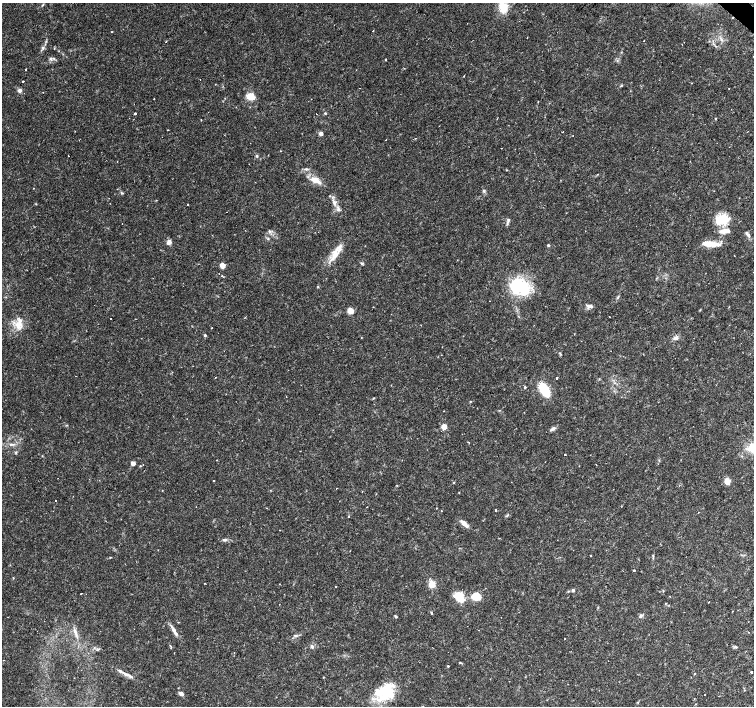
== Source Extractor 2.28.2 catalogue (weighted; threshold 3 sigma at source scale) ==
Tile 10 of 4 x 4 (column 2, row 3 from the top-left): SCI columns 1504-3006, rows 1637-3044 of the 6011 x 6021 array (HDU 1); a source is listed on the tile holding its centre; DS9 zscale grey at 2 x 2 block average (1 PNG px = mean of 2 x 2 image px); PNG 756 x 708 px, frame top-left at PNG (2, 3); no overlay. Shown black and unused: <1% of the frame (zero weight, under 2 of 3 exposures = <1% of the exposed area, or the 3 px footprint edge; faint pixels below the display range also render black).
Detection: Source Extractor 2.28.2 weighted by HDU 2 'WHT'; one run over the whole footprint, this tile lists its part. Background 0.032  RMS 0.0033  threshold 0.0146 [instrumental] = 3 sigma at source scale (4.5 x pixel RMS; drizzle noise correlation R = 1.50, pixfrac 1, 0.0396/0.0396 arcsec/px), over >= 5 px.
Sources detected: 145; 1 inside a brighter object's white glare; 18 cosmic-ray / hot-pixel residue — not listed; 5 inside a brighter listed object's ellipse — not listed separately; the other 121 listed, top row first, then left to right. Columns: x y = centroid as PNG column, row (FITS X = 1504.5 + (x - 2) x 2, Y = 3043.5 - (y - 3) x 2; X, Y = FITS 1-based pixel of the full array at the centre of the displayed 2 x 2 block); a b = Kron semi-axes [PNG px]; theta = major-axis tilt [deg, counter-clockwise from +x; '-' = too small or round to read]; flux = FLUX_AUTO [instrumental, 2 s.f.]
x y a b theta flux
43 5 4 2 - 0.65
503 7 13 10 -84 12
527 37 2 2 - 0.36
43 48 5 4 - 1.5
50 59 5 4 - 1.6
26 70 2 2 - 0.52
23 81 2 2 - 4.5
621 85 4 3 - 0.81
729 88 2 2 - 0.49
19 91 5 4 - 2
43 92 2 2 - 0.24
250 96 11 8 -22 7.8
154 99 2 2 - 0.4
538 102 2 2 - 0.35
135 113 2 2 - 12
325 113 4 3 - 0.67
316 114 2 2 - 1.3
715 118 3 2 - 0.5
201 120 2 2 - 0.33
563 132 3 2 - 0.63
321 134 3 3 - 4.5
573 136 2 2 - 0.93
386 140 2 2 - 0.95
280 151 2 2 - 0.28
257 156 4 4 - 1.1
117 161 2 2 - 0.31
306 169 4 3 - 1
506 170 3 2 - 0.48
315 180 14 8 -23 7.6
539 181 2 2 - 1.2
484 191 5 3 - 1.2
334 203 7 4 -79 2.9
188 204 2 2 - 3.6
338 209 8 4 -77 2.4
226 212 2 2 - 0.28
721 219 17 12 32 16
508 221 8 3 70 1.7
725 231 13 5 5 6.3
270 232 4 2 - 0.91
748 234 10 3 -51 2.3
169 242 6 5 - 3
711 244 20 6 -6 10
548 245 3 2 - 1.2
335 255 16 9 59 10
362 263 4 3 - 1.2
222 265 3 3 - 12
222 276 2 2 - 0.92
318 287 3 3 - 0.53
519 287 27 19 -10 36
618 297 6 2 67 0.92
590 306 8 4 -9 2.9
350 311 4 3 - 12
245 317 2 2 - 0.6
19 325 12 11 - 9.1
205 335 4 3 - 1
675 338 7 5 29 2.6
76 376 2 2 - 1.4
215 377 2 2 - 0.44
557 378 2 2 - 11
525 387 2 2 - 1.5
544 390 11 6 -58 31
286 396 2 2 - 0.66
374 398 4 2 - 0.51
470 401 3 2 - 0.46
444 427 4 4 - 7.3
553 429 7 4 30 2.5
469 443 2 2 - 0.48
12 444 9 3 1 2.4
16 452 4 2 - 0.7
565 454 2 2 - 1
217 460 2 2 - 1.1
133 463 3 3 - 4.2
143 465 2 2 - 0.56
140 466 3 2 - 0.48
213 481 2 2 - 0.89
727 481 3 3 - 12
454 482 3 2 - 0.66
337 488 2 2 - 0.99
162 490 2 2 - 0.35
459 493 2 2 - 0.29
495 510 2 2 - 49
442 511 2 2 - 0.75
508 515 3 2 - 0.59
348 517 2 2 - 1.4
464 524 13 4 -43 4.8
224 540 7 4 6 1.8
590 556 2 2 - 0.37
653 556 5 2 - 0.66
634 570 2 2 - 0.67
13 578 2 2 - 0.4
204 583 2 2 - 0.43
432 584 4 4 - 14
336 587 2 2 - 0.48
573 590 4 3 - 1.4
81 593 2 2 - 0.42
670 596 2 2 - 0.29
459 597 13 8 -68 12
476 597 9 8 - 12
709 602 2 2 - 0.44
732 611 2 2 - 0.31
431 613 4 2 - 0.75
395 616 4 3 - 0.91
640 616 5 4 - 1.4
174 630 10 4 -71 3
75 632 13 3 -71 3.5
749 632 2 2 - 0.31
295 635 5 3 - 1.3
565 638 2 2 - 0.35
171 646 5 2 - 0.62
312 646 5 4 - 1.5
735 646 3 3 - 0.84
460 663 5 2 - 0.7
448 666 2 2 - 0.91
751 672 3 2 - 0.59
127 674 12 4 -19 4
695 674 3 3 - 0.55
323 677 2 2 - 0.36
509 681 2 2 - 0.24
387 692 26 17 62 27
181 693 6 4 -42 2.9
705 695 2 2 - 1.1
Diffuse or blended objects may show on this block-average render without a row.